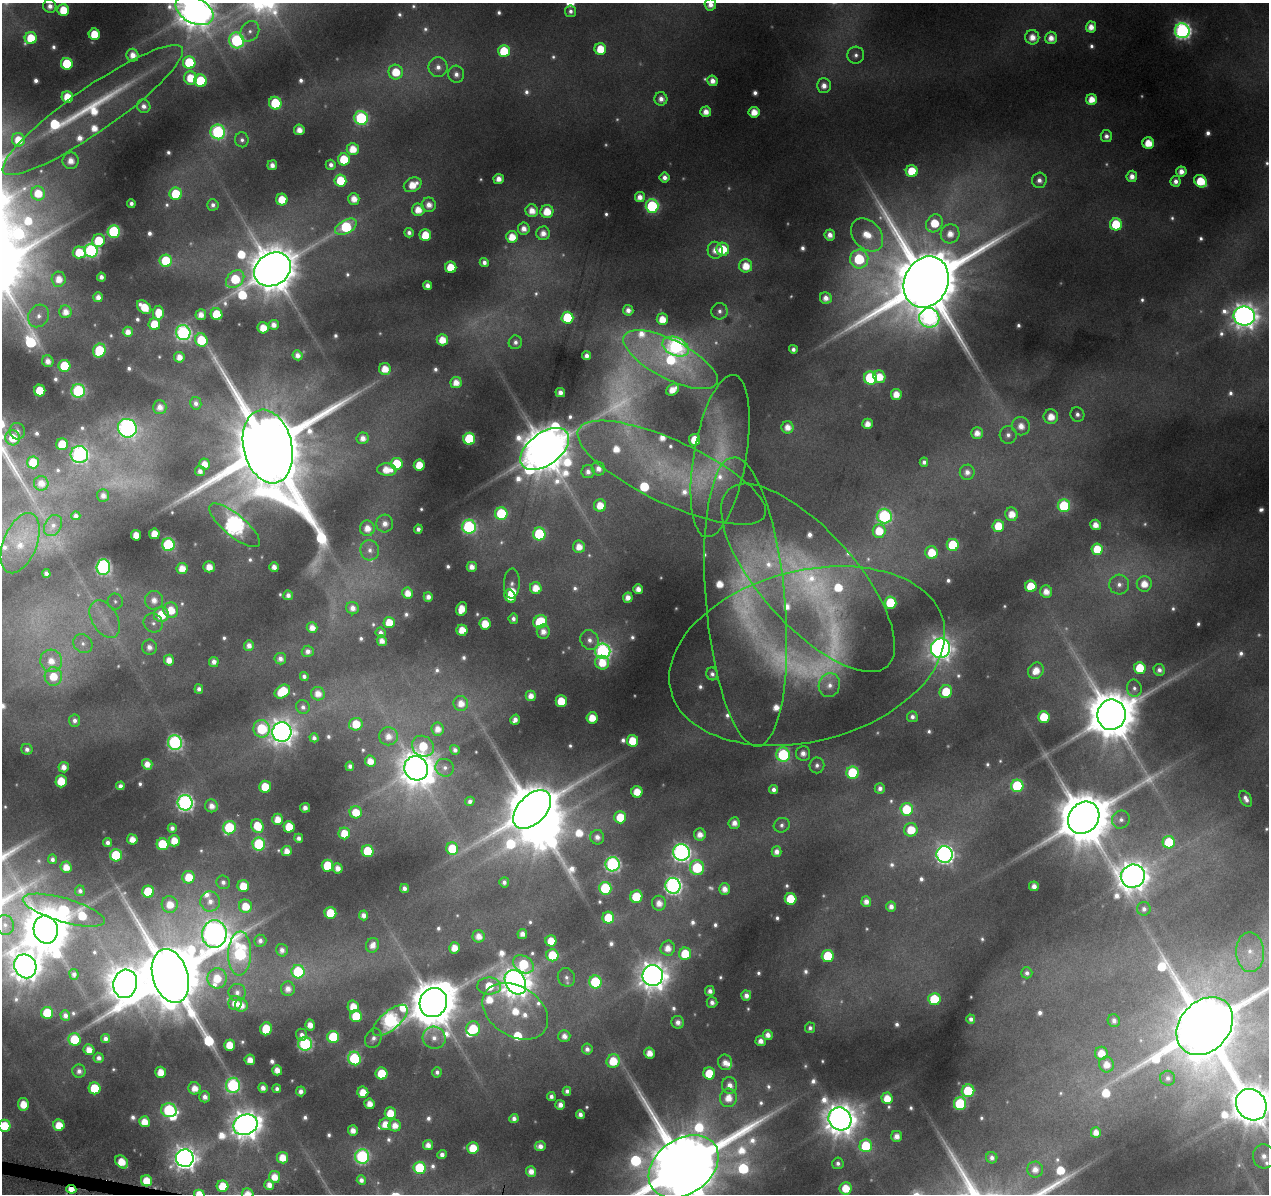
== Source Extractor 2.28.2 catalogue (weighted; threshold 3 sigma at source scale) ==
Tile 7 of 4 x 4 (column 3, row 2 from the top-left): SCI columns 2537-3803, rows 2617-3808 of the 5091 x 5324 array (HDU 1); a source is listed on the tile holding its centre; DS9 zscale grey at full resolution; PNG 1271 x 1196 px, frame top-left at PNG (2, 3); each listed source drawn as its Kron ellipse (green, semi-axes under 4 px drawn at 4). Shown black and unused: <1% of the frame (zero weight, under 4 of 8 exposures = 2% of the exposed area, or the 3 px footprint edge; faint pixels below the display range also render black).
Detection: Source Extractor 2.28.2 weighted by HDU 2 'WHT'; one run over the whole footprint, this tile lists its part. Background 0.093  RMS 0.0096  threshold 0.0392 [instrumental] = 3 sigma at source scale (4.09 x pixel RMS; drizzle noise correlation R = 1.36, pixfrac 0.8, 0.0396/0.0396 arcsec/px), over >= 5 px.
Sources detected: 703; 54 too faint to see at this stretch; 4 inside a brighter object's white glare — neither listed nor drawn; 29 inside a brighter listed object's ellipse — not listed separately; of the other 616, all 500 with FLUX_AUTO >= 4.36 (the completeness limit of this list) listed and drawn (116 fainter detections not listed), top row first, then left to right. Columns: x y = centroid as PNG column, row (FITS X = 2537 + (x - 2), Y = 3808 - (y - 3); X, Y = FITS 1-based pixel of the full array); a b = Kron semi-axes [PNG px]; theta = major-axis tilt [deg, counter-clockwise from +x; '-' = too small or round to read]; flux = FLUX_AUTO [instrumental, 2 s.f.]
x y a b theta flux
710 4 6 6 - 8.7
50 6 7 6 - 7.7
63 10 6 5 - 28
194 10 20 12 -28 3100
571 11 5 5 - 4.4
1091 27 5 5 - 12
250 31 11 9 58 8.1
1182 31 7 7 - 400
94 34 6 5 - 30
1032 37 7 7 - 14
31 38 6 6 - 30
1051 38 6 6 - 12
237 40 8 7 - 180
600 49 6 5 - 28
504 51 6 6 - 47
133 55 6 6 - 12
856 55 8 8 - 5.3
189 62 6 6 - 65
67 64 6 6 - 58
438 67 10 9 - 9.5
396 72 7 7 - 30
456 74 8 8 - 6.9
190 78 7 6 - 28
201 81 6 6 - 65
712 81 5 5 - 9.5
824 86 7 7 - 8.9
67 97 6 5 - 24
661 99 6 6 - 8.6
1092 99 5 5 - 18
275 103 6 6 - 58
144 106 7 6 - 7.1
93 110 109 22 35 110
706 112 5 5 - 12
754 112 5 5 - 17
361 118 7 6 - 160
299 130 5 5 - 12
218 132 7 7 - 200
1106 136 6 6 - 5.7
18 140 7 6 - 22
242 140 7 6 - 4.6
1148 143 6 5 - 23
353 149 6 6 - 20
344 159 6 6 - 38
71 161 8 8 - 14
272 165 5 5 - 8.1
331 165 5 5 - 5.5
912 171 6 6 - 37
1181 172 5 5 - 9.9
1132 176 5 5 - 9.6
665 178 5 5 - 6.5
499 179 5 5 - 10
340 180 6 6 - 39
1039 180 7 7 - 6.8
1176 181 5 5 - 6.4
1201 181 7 5 -39 42
413 185 9 7 26 22
38 193 7 7 - 24
176 194 6 6 - 44
640 197 5 5 - 10
354 199 6 5 - 14
282 200 6 5 - 27
131 203 4 4 - 4.5
213 205 6 5 - 4.6
429 205 7 7 - 11
652 206 6 6 - 140
418 210 6 6 - 16
532 211 6 6 - 14
547 211 6 6 - 24
934 223 9 8 - 36
1116 224 6 6 - 56
346 227 12 6 28 86
524 229 6 6 - 9.7
114 232 6 6 - 130
409 233 5 4 - 5.4
543 233 7 6 - 11
950 234 9 9 - 16
425 235 6 6 - 31
830 235 5 5 - 9.8
867 235 18 13 -47 32
512 237 6 6 - 21
99 241 6 6 - 39
723 249 6 6 - 34
715 250 8 7 - 12
91 251 7 6 - 250
79 252 6 6 - 32
859 259 9 9 - 93
166 261 6 6 - 57
484 262 4 4 - 5.5
746 266 6 6 - 22
451 267 5 5 - 28
272 269 19 16 32 5900
101 277 4 4 - 5.4
59 279 7 7 - 14
235 279 10 7 43 54
926 282 26 21 65 18000
428 286 4 4 - 7.6
98 297 5 5 - 8.1
826 298 6 5 - 9.4
144 307 8 5 -40 26
628 310 5 5 - 8
719 311 8 8 - 5.3
65 312 6 6 - 11
158 313 7 5 84 25
216 314 6 6 - 43
201 315 5 5 - 11
38 316 12 10 56 10
1244 316 10 9 - 1200
567 318 6 6 - 68
929 318 10 9 - 290
662 319 6 5 - 20
154 324 6 5 - 34
274 325 5 5 - 8.3
263 328 5 5 - 20
128 332 5 5 - 10
183 333 7 7 - 300
201 340 7 6 - 50
442 340 5 5 - 19
515 342 7 6 - 4.5
676 347 14 9 -24 280
793 349 4 4 - 4.7
99 350 7 6 - 67
297 355 5 5 - 8
587 356 4 4 - 6.5
179 357 5 5 - 11
671 360 52 19 -27 120
48 361 6 5 - 8.7
64 366 6 6 - 47
385 369 6 6 - 19
879 377 6 6 - 23
870 378 6 6 - 98
456 382 6 5 - 14
672 390 7 5 39 15
40 391 6 5 - 36
78 391 7 7 - 160
560 393 5 4 - 8.2
896 394 5 5 - 16
196 403 6 5 - 5.6
160 407 7 7 - 9.8
1077 414 7 7 - 5.1
1051 417 7 7 - 18
867 424 5 5 - 12
1021 426 9 9 - 14
788 427 6 6 - 12
127 428 9 9 - 450
17 431 8 7 - 5.7
977 433 6 6 - 11
1008 435 9 8 - 6.4
13 438 7 7 - 24
363 438 6 6 - 9.8
469 439 6 6 - 89
695 440 6 5 - 28
62 444 6 6 - 38
268 446 37 24 -77 21000
545 449 28 16 36 5800
79 455 9 8 - 310
720 456 82 26 80 90
33 462 6 6 - 30
924 462 4 4 - 4.5
204 464 5 5 - 14
397 464 6 6 - 49
419 465 5 5 - 25
598 469 7 6 - 8.7
387 470 10 6 -3 20
200 471 5 5 - 6.4
588 472 6 6 - 6.8
967 472 7 7 - 8.2
672 473 103 31 -25 150
41 483 7 7 - 10
103 496 6 6 - 7.8
600 505 6 6 - 21
1064 506 6 6 - 80
501 514 6 6 - 87
1012 514 6 6 - 18
76 516 4 4 - 4.9
884 516 7 7 - 190
385 524 9 8 - 9.2
234 525 31 11 -40 570
1095 525 5 5 - 11
53 526 11 8 59 6.3
998 526 6 6 - 28
469 527 7 7 - 180
367 528 8 7 - 14
418 529 4 4 - 5
879 531 7 6 - 30
154 534 5 5 - 18
539 534 6 6 - 88
136 535 5 5 - 17
20 543 32 16 68 31
168 545 6 6 - 140
953 545 6 6 - 62
579 547 6 6 - 15
1097 549 6 6 - 31
370 550 10 9 - 7.9
932 553 6 6 - 30
103 567 8 7 - 280
209 567 5 5 - 15
274 567 5 5 - 9
472 567 5 5 - 9.8
182 568 5 5 - 16
46 573 4 4 - 5
808 578 119 47 -48 230
512 584 15 8 88 5.2
1144 584 8 7 - 17
1119 585 10 10 - 8.4
1031 586 6 6 - 36
536 588 6 5 - 19
638 589 5 5 - 10
1046 592 6 6 - 12
408 593 5 5 - 15
288 595 5 4 - 6.8
510 596 7 5 -63 25
428 597 5 4 - 6.9
628 598 5 5 - 10
154 600 9 9 - 12
115 601 8 7 - 4.4
745 602 145 40 -85 200
890 603 6 6 - 56
352 608 6 6 - 8.4
461 609 7 5 70 21
171 610 8 7 - 23
161 615 7 7 - 36
105 619 20 12 -59 22
513 619 5 4 - 5.2
540 622 7 6 - 70
153 623 10 9 - 6.7
389 623 5 5 - 25
485 624 6 5 - 24
312 628 5 5 - 12
462 630 5 5 - 19
543 632 7 6 - 9.9
381 633 5 5 - 4.8
590 640 10 9 - 8.1
382 641 5 5 - 9.8
83 644 10 9 - 7
249 645 5 5 - 8.3
149 647 7 7 - 8.6
940 648 9 9 - 870
308 651 6 5 - 6.3
603 651 7 7 - 290
807 656 141 85 14 240
280 659 6 5 - 6.9
169 660 5 5 - 13
51 661 11 11 - 17
214 662 5 5 - 7.7
602 663 7 7 - 25
1140 668 6 6 - 38
1159 670 6 5 - 5.7
1036 671 8 7 - 17
712 674 6 6 - 4.6
53 676 9 8 - 28
304 676 4 4 - 4.6
829 685 12 10 69 9.8
1134 688 8 7 - 4.5
199 689 5 4 - 5.2
282 691 8 6 35 47
946 692 7 6 - 37
318 694 7 6 - 13
531 696 5 5 - 11
561 701 6 5 - 33
461 703 7 7 - 14
303 707 7 6 - 4.8
1111 715 15 14 - 6900
912 717 5 5 - 5.1
1044 717 6 6 - 36
592 718 5 5 - 22
75 720 6 6 - 5.2
515 720 5 4 - 6.9
356 724 7 6 - 30
262 729 9 8 - 71
438 729 6 6 - 12
282 732 10 9 - 990
388 736 9 9 - 14
314 738 4 4 - 5.1
632 741 6 5 - 30
175 742 7 7 - 270
423 746 11 10 - 37
27 749 6 5 - 5.6
455 750 5 4 - 5
803 753 7 7 - 8.6
783 755 7 6 - 140
370 761 5 5 - 14
147 764 5 5 - 12
817 765 8 7 - 5.2
350 766 5 4 - 5
64 767 5 5 - 10
416 768 12 11 - 2600
445 768 9 8 - 5.6
853 773 6 6 - 84
61 781 6 5 - 32
120 786 4 4 - 4.7
1017 786 6 6 - 93
265 787 6 5 - 32
880 788 5 5 - 6.5
774 790 5 4 - 5.6
637 792 5 5 - 23
1246 799 8 5 -60 6.8
470 801 5 4 - 4.8
185 803 7 7 - 360
211 806 6 6 - 10
305 808 5 4 - 7.6
532 809 23 14 47 7100
907 809 6 6 - 58
356 812 6 6 - 22
620 817 6 6 - 34
1084 818 17 14 50 8400
278 819 5 5 - 16
1121 820 9 8 - 6.1
734 823 6 5 - 9.6
782 825 8 7 - 4.5
257 826 7 6 - 34
289 827 6 5 - 34
172 828 4 4 - 5.7
229 828 7 6 - 90
911 830 7 6 - 29
344 833 6 5 - 26
700 834 6 6 - 12
597 837 7 7 - 8.2
299 838 4 4 - 5.3
132 839 5 5 - 14
174 841 5 5 - 18
1169 842 6 6 - 51
108 843 4 4 - 5.8
163 844 6 6 - 70
259 844 6 6 - 110
452 849 6 6 - 42
287 851 5 5 - 12
368 851 6 6 - 56
681 852 8 8 - 490
776 852 5 5 - 8.5
945 854 8 8 - 500
116 855 6 6 - 80
52 859 5 4 - 4.6
612 864 7 7 - 280
328 866 6 6 - 47
66 867 6 5 - 15
338 868 5 5 - 11
697 868 8 7 - 82
1133 876 12 11 - 2000
189 877 6 6 - 27
223 882 7 6 - 5.1
504 882 5 5 - 4.8
243 886 6 5 - 27
673 886 8 7 - 420
1034 886 5 5 - 8.8
404 888 4 4 - 5.9
605 888 6 6 - 76
725 889 6 5 - 11
80 891 5 5 - 4.4
148 892 6 6 - 52
636 897 6 6 - 51
791 899 6 6 - 47
210 901 10 10 - 11
866 901 5 5 - 8.7
659 903 7 7 - 12
170 904 8 8 - 19
245 906 7 6 - 24
891 906 5 5 - 7
1144 909 7 6 - 5.3
64 910 42 12 -16 170
330 913 6 6 - 40
364 915 5 4 - 8.2
608 918 6 6 - 41
5 925 10 9 - 6.7
46 930 14 12 -78 5600
214 934 14 12 85 970
522 934 5 5 - 8.4
479 936 6 6 - 12
260 941 6 6 - 5.4
551 941 5 5 - 23
373 945 7 6 - 10
454 948 5 5 - 15
668 948 7 7 - 14
282 950 6 6 - 6.9
1250 952 20 14 -86 20
240 953 22 11 88 210
685 954 6 6 - 42
552 955 6 6 - 45
828 956 6 6 - 57
523 964 11 8 -33 61
25 966 12 10 -59 1600
298 972 6 6 - 75
1027 973 5 5 - 4.5
74 974 5 4 - 4.5
170 976 28 17 -73 14000
653 976 10 10 - 1600
566 977 9 8 - 4.8
217 978 10 9 - 26
515 982 13 10 -59 1800
595 982 6 6 - 70
125 984 14 12 78 2800
489 986 12 8 -1 37
288 989 7 7 - 10
710 991 5 5 - 7
237 993 8 8 - 7.5
746 996 5 5 - 7.5
934 999 6 6 - 53
712 1002 5 5 - 6.5
235 1003 7 6 - 16
433 1003 15 13 60 5300
241 1005 6 6 - 13
353 1006 6 5 - 18
515 1011 35 25 -33 66
47 1013 6 6 - 58
65 1015 5 4 - 7
356 1016 6 6 - 44
971 1019 4 4 - 4.5
390 1020 21 9 40 340
1114 1021 6 6 - 6.1
678 1022 6 6 - 8.1
310 1025 5 5 - 12
1205 1026 32 24 47 13000
810 1028 5 5 - 4.5
266 1029 6 6 - 47
473 1029 7 7 - 49
302 1035 6 5 - 5.5
768 1035 5 5 - 9.1
564 1036 6 6 - 8.9
333 1037 6 6 - 69
373 1038 10 8 66 6.1
434 1038 11 11 - 11
74 1039 6 6 - 49
105 1039 4 4 - 6.2
761 1041 5 5 - 9.2
305 1044 7 7 - 210
230 1045 5 5 - 24
587 1049 5 5 - 6.3
89 1050 5 5 - 14
649 1053 5 5 - 14
1101 1053 6 6 - 20
99 1058 5 5 - 6.1
354 1058 7 6 - 110
250 1060 5 5 - 13
613 1061 7 6 - 34
725 1062 8 7 - 11
1106 1065 8 7 - 15
277 1070 5 5 - 12
79 1071 6 6 - 6.8
161 1072 5 5 - 20
437 1072 5 4 - 4.4
709 1073 6 6 - 40
381 1074 6 6 - 43
1168 1078 7 7 - 5.3
233 1085 7 7 - 170
730 1085 8 7 - 11
95 1088 6 6 - 53
194 1088 6 6 - 14
263 1088 5 4 - 8
277 1089 4 4 - 4.4
301 1091 5 5 - 6.9
567 1091 4 4 - 4.8
968 1091 6 6 - 73
363 1092 5 5 - 22
551 1096 4 4 - 5.2
205 1097 5 5 - 7.6
728 1098 9 8 - 18
887 1098 6 5 - 21
23 1104 6 5 - 22
369 1104 5 5 - 13
960 1104 6 6 - 110
560 1105 5 5 - 8.6
1251 1105 16 14 -49 4100
169 1110 8 7 - 140
390 1113 6 5 - 26
580 1115 4 4 - 6.7
514 1119 4 4 - 6.1
840 1119 12 11 - 2300
144 1122 5 5 - 16
385 1124 6 5 - 17
59 1125 5 5 - 24
245 1125 12 10 23 1800
395 1125 6 6 - 13
4 1126 6 6 - 34
353 1130 5 5 - 11
1096 1132 5 5 - 11
897 1136 5 5 - 10
428 1145 5 5 - 10
540 1146 5 5 - 8.5
866 1146 6 6 - 66
473 1148 6 5 - 31
442 1155 4 4 - 6.6
362 1156 7 7 - 190
1264 1156 12 11 - 14
185 1158 9 8 - 1000
282 1158 5 5 - 20
992 1158 6 5 - 5.2
122 1162 7 5 -42 26
838 1163 6 5 - 4.6
684 1166 38 27 36 20000
420 1168 6 6 - 85
1035 1170 8 8 - 11
531 1171 5 5 - 11
274 1177 6 5 - 17
361 1180 5 4 - 6
146 1181 6 5 - 28
269 1185 5 5 - 11
223 1186 6 5 - 29
846 1188 6 6 - 26
71 1189 5 4 - 15
199 1194 5 4 - 23
248 1194 6 6 - 19
Overlapping masked pixels (flux is a lower limit): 3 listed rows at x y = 146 1181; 71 1189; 199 1194
Isophote crosses this tile's border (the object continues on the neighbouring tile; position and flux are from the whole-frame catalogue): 10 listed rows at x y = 710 4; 194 10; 93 110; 25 966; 1205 1026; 1251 1105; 4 1126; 684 1166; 199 1194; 248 1194